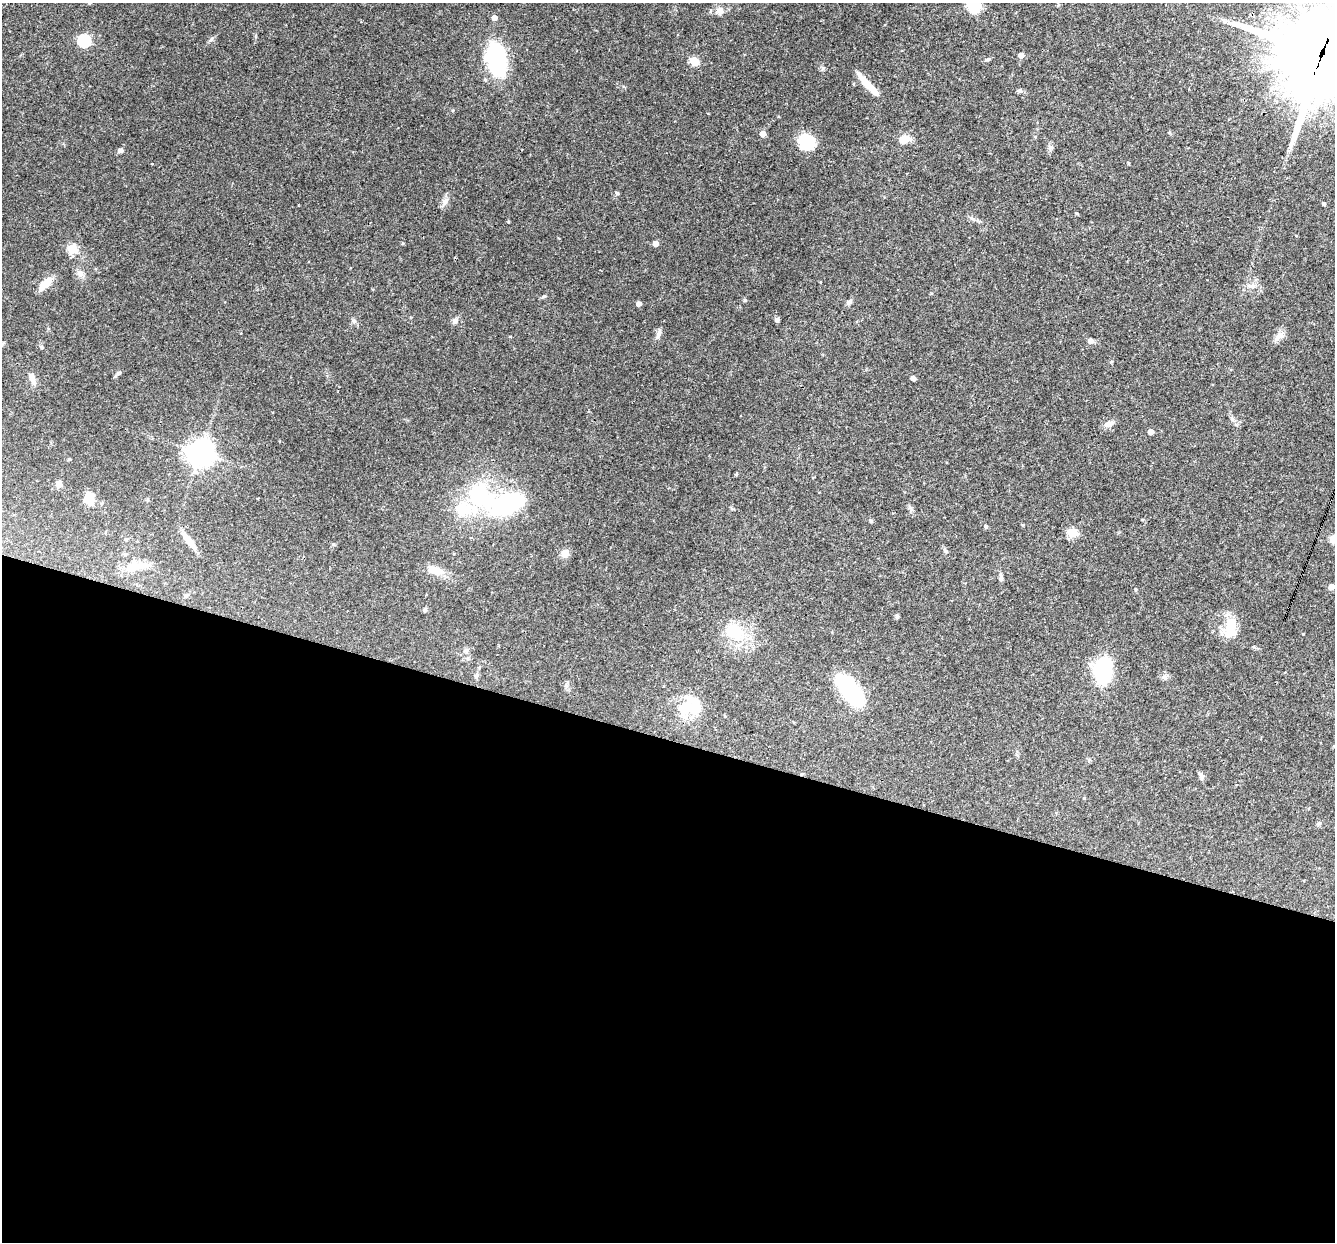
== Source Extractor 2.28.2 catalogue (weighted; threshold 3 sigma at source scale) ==
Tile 14 of 4 x 4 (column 2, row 4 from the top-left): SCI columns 1333-2665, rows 258-1497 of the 5330 x 5347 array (HDU 1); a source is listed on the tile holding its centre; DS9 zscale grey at full resolution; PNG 1337 x 1244 px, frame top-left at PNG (2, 3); no overlay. Shown black and unused: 41% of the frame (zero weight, under 3 of 4 exposures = <1% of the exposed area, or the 3 px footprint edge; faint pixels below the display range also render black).
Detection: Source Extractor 2.28.2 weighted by HDU 2 'WHT'; one run over the whole footprint, this tile lists its part. Background 0.0579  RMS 0.0032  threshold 0.0146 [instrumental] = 3 sigma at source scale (4.5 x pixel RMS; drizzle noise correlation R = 1.50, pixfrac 1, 0.05/0.05 arcsec/px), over >= 5 px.
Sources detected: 78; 1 inside a brighter object's white glare — not listed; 3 inside a brighter listed object's ellipse — not listed separately; the other 74 listed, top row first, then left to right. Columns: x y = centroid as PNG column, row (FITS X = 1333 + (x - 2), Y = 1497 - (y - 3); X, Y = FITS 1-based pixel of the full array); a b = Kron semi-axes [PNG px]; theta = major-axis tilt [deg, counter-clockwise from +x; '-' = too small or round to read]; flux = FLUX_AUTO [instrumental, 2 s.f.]
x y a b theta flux
974 6 13 11 -61 8.2
720 10 10 9 - 1.7
494 18 4 4 - 2
211 39 9 3 45 0.58
84 41 6 6 - 34
1322 53 37 31 64 3700
1021 55 5 5 - 1.8
497 59 31 16 -80 36
987 59 7 3 10 0.45
694 61 5 5 - 12
868 85 33 6 -47 5.4
763 134 5 5 - 2.4
904 139 11 7 22 4.8
807 142 17 16 - 10
120 150 6 5 - 0.93
1128 163 3 3 - 0.34
617 193 5 4 - 0.37
445 202 11 7 55 1.6
1324 204 4 4 - 0.58
1077 214 5 3 - 0.3
972 219 8 3 -45 0.58
655 244 5 4 - 1.9
72 249 5 5 - 17
80 273 10 8 -27 1.5
45 284 20 9 42 3.9
1252 286 9 6 7 1.2
745 300 5 4 - 0.45
849 302 9 6 39 0.81
638 304 4 4 - 1.7
777 320 7 5 -59 0.6
354 321 6 5 - 0.63
455 321 9 6 66 0.96
658 334 14 5 68 1.4
1280 336 13 7 35 1.8
1090 341 6 6 - 1.1
118 373 7 4 19 0.6
32 378 16 7 -67 2.3
913 378 4 4 - 1.4
1232 419 7 4 -90 0.62
1109 424 11 8 19 1.7
1151 432 4 4 - 2.4
201 452 10 9 - 240
69 459 4 3 - 0.49
736 474 4 3 - 0.38
59 484 7 6 - 1.9
480 496 40 30 -39 28
89 498 15 13 88 3.8
508 504 26 16 23 38
871 521 5 5 - 0.45
986 526 5 4 - 0.53
1072 532 5 5 - 17
1334 539 5 5 - 12
188 540 24 8 -53 4.2
945 550 8 5 -62 0.67
565 553 8 7 - 2.6
137 567 36 10 11 5.5
434 570 17 9 -17 4.5
1001 577 9 5 -85 0.76
1331 587 4 4 - 2.3
1136 590 5 3 - 0.34
186 595 7 5 44 0.63
425 610 6 5 - 0.54
897 617 6 5 - 0.52
1230 628 30 13 79 6.9
734 631 28 21 -24 12
466 650 7 4 1 0.57
1103 670 21 13 84 33
1164 677 6 6 - 0.78
850 690 32 12 -53 45
694 709 23 17 -5 8.2
1334 746 4 4 - 0.31
1201 776 9 6 -60 0.94
1084 798 4 3 - 0.27
1319 823 6 4 2 0.46
Overlapping masked pixels (flux is a lower limit): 1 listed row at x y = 1322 53
Isophote crosses this tile's border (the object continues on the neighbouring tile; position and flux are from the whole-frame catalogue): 4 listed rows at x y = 974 6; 1322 53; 1334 539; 1334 746
Unlisted compact peaks at least as high as the median listed source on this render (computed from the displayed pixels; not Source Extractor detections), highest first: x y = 823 68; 544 296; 508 222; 1303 634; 1020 91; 403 243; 911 509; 41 347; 1023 525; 1111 362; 453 110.